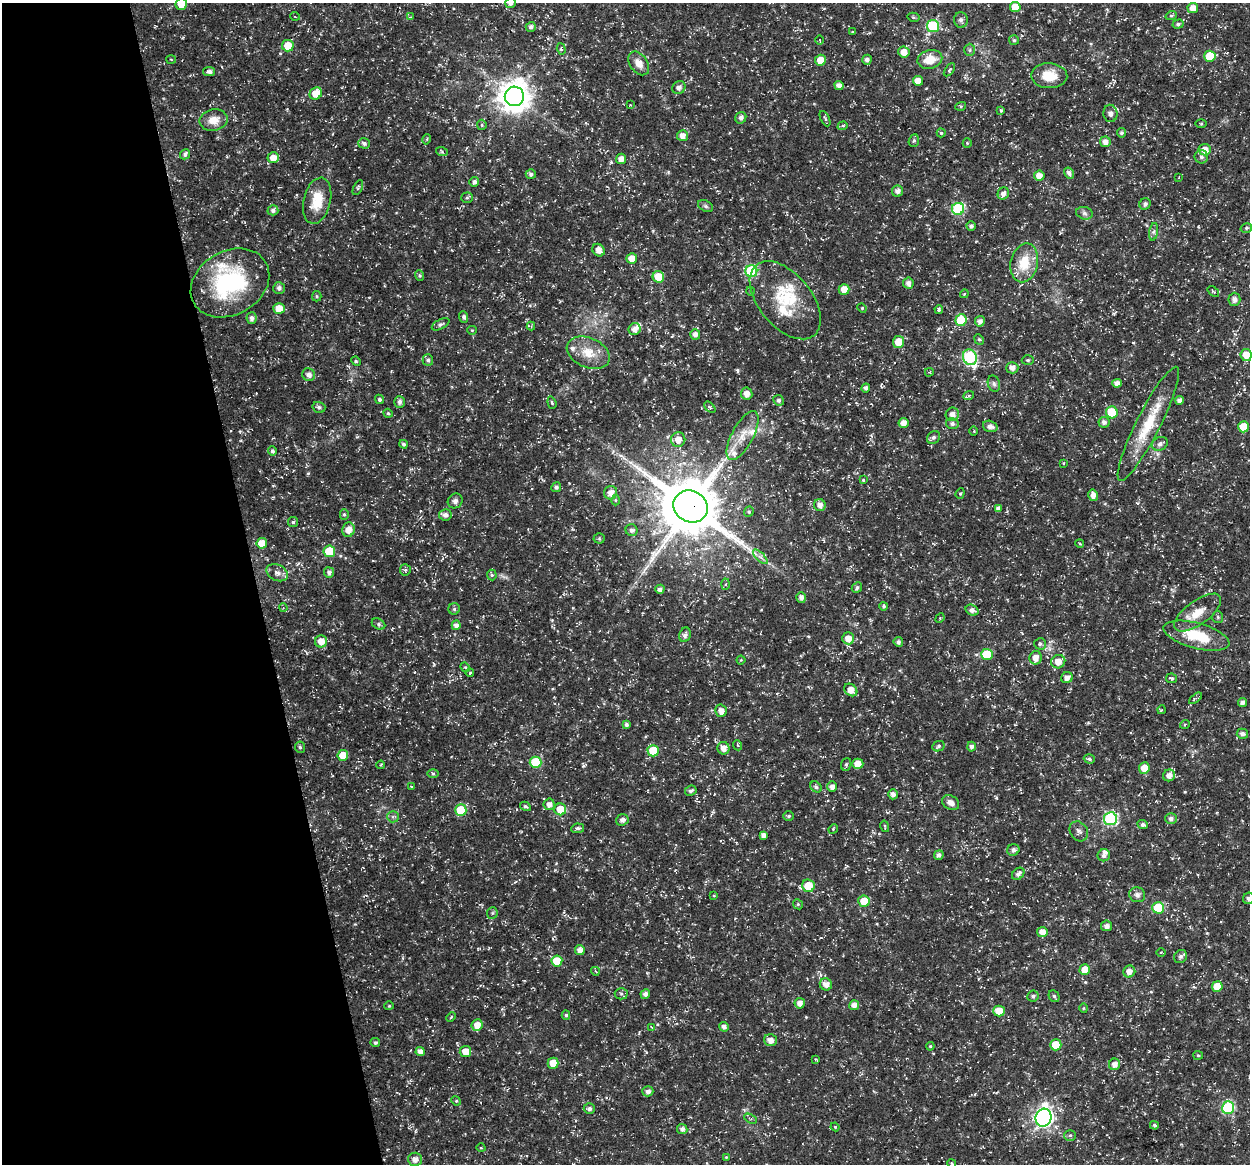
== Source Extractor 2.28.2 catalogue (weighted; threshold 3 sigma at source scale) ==
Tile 5 of 4 x 4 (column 1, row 2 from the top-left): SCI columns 52-1299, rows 2372-3533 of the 5044 x 4838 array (HDU 1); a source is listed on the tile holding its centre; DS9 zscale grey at full resolution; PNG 1252 x 1166 px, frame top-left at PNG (2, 3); each listed source drawn as its Kron ellipse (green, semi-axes under 4 px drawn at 4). Shown black and unused: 20% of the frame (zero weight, under 3 of 5 exposures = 3% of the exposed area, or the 3 px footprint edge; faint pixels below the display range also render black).
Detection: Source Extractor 2.28.2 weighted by HDU 2 'WHT'; one run over the whole footprint, this tile lists its part. Background 0.0242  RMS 0.0022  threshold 0.00992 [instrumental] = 3 sigma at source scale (4.5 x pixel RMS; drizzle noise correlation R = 1.50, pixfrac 1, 0.0396/0.0396 arcsec/px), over >= 5 px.
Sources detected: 310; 1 long thin detection or spike segment (spike, bleed or trail) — neither listed nor drawn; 9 inside a brighter listed object's ellipse — not listed separately; the other 300 listed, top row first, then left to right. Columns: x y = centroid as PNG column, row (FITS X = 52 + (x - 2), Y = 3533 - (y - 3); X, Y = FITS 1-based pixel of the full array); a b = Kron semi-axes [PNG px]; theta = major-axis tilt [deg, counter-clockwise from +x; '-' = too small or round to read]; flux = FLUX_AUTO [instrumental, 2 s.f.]
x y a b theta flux
511 3 5 5 - 0.88
181 4 6 5 - 2.9
1015 7 5 5 - 4
1193 8 5 5 - 1.8
295 16 5 3 - 0.18
1171 16 6 4 18 0.32
410 17 4 3 - 0.19
913 17 6 4 -13 0.32
961 20 8 7 - 0.85
1178 24 5 4 - 0.48
933 26 6 6 - 17
531 27 5 5 - 0.7
852 32 4 3 - 0.16
820 40 4 3 - 0.21
1014 40 5 5 - 0.35
288 46 6 6 - 3.7
561 49 6 4 -73 0.37
970 50 6 5 - 0.41
904 52 6 5 - 1.9
1210 56 6 5 - 6.5
930 59 12 9 14 3.8
171 60 5 3 - 0.21
820 60 5 5 - 2.2
867 60 5 4 - 0.81
639 63 13 8 -54 1.9
949 70 7 3 53 0.33
209 72 6 4 -11 0.71
1049 76 18 12 -1 4.3
918 81 5 5 - 2.2
839 85 5 4 - 1.2
679 88 7 6 - 0.86
316 93 7 5 39 2.9
514 96 10 9 - 340
630 105 4 3 - 0.15
961 106 5 3 - 0.27
1001 110 4 3 - 0.28
1110 113 8 7 - 0.74
741 118 6 5 - 0.78
825 119 8 3 -64 0.34
214 120 14 10 10 2.7
1201 124 6 4 -1 0.25
482 125 5 4 - 0.29
843 126 5 4 - 0.34
941 133 4 4 - 0.29
1121 133 4 4 - 0.46
682 136 5 5 - 1.6
427 139 5 3 - 0.24
914 141 6 5 - 0.44
1105 142 5 5 - 1.2
364 143 6 5 - 0.63
967 143 5 4 - 0.24
1205 150 6 5 - 2.1
442 152 6 4 -20 0.3
185 154 5 5 - 0.54
1201 157 7 6 - 0.66
273 158 5 5 - 2
621 159 5 5 - 1.6
1069 173 6 4 -56 0.88
531 174 5 4 - 0.55
1039 176 5 5 - 1.9
1179 177 3 2 - 0.14
474 182 5 4 - 0.88
358 187 8 4 64 0.38
897 191 5 5 - 0.97
1003 193 6 5 - 1
467 198 6 5 - 0.38
317 201 23 13 77 5.7
1145 204 6 5 - 0.6
706 206 8 5 -27 0.46
958 209 6 6 - 18
273 210 5 5 - 0.69
1084 213 8 6 -17 0.66
971 226 4 4 - 0.69
1246 228 6 4 16 0.38
1154 232 9 4 81 0.52
599 250 7 5 -48 1.3
632 258 5 5 - 2.3
1024 263 20 13 77 5.4
751 271 6 6 - 19
420 275 5 4 - 0.33
658 277 6 5 - 4.8
230 283 41 32 30 24
908 283 6 5 - 0.88
279 288 6 6 - 0.74
844 289 5 5 - 2
750 291 4 3 - 0.21
1213 292 6 3 -40 0.27
964 294 4 3 - 0.2
317 296 5 4 - 0.31
1234 299 6 6 - 1.1
785 300 46 26 -50 11
279 308 6 5 - 3.2
862 308 5 4 - 0.25
939 309 4 3 - 0.38
464 317 6 4 -68 0.49
251 318 6 5 - 0.7
961 320 6 5 - 7.9
980 321 5 5 - 0.95
440 324 9 5 27 0.53
531 326 4 4 - 0.24
635 329 6 6 - 1.2
472 330 5 4 - 0.23
695 334 5 5 - 1
979 339 5 4 - 0.34
898 342 6 5 - 3.2
588 353 22 15 -23 4.3
1246 355 6 5 - 2.7
970 357 8 6 -67 27
428 360 6 5 - 0.48
1028 360 6 5 - 0.4
356 361 5 4 - 0.28
1012 368 6 6 - 1.1
929 372 4 4 - 0.21
309 375 7 6 - 1
1117 383 5 4 - 1.3
994 384 8 6 -74 0.6
866 388 4 4 - 0.65
747 394 6 5 - 1.6
969 395 5 3 - 0.25
379 399 5 4 - 0.45
779 400 5 5 - 0.55
1180 400 4 4 - 1.1
399 402 6 5 - 0.81
552 403 6 4 -71 0.37
319 407 6 5 - 0.57
710 407 7 2 -46 0.26
1112 412 6 6 - 6.9
388 413 5 4 - 0.31
952 414 7 6 - 1.3
1104 422 5 5 - 0.81
903 423 5 5 - 1.4
952 424 6 5 - 0.66
1148 424 63 12 63 9.2
990 426 7 5 -16 1.1
1243 427 6 5 - 3.4
974 431 5 3 - 0.22
743 435 27 10 62 4.1
934 437 7 6 - 0.63
678 440 7 7 - 2.1
404 444 4 4 - 0.47
1160 444 8 6 30 0.73
272 451 5 4 - 0.56
1064 463 4 2 - 0.18
863 480 3 3 - 0.22
556 487 5 4 - 0.65
611 493 7 6 - 1.6
960 493 5 4 - 0.3
1093 495 6 4 -79 1.2
615 500 5 3 - 0.22
455 501 8 7 - 0.75
820 505 6 6 - 1.4
691 507 18 15 -29 1500
998 508 4 4 - 0.62
749 512 5 4 - 0.34
344 514 5 4 - 0.34
445 515 6 5 - 1
293 522 5 5 - 0.36
348 530 7 6 - 2
632 530 6 5 - 0.73
599 538 5 5 - 0.29
262 543 5 5 - 3.2
1080 544 4 3 - 0.2
329 551 6 5 - 7.4
760 557 9 3 -45 0.65
405 570 6 5 - 0.38
329 572 5 5 - 0.86
277 573 11 8 -27 1.2
492 575 5 5 - 0.36
725 584 5 3 - 0.25
857 588 6 5 - 0.53
660 589 4 4 - 0.75
801 597 5 4 - 0.84
884 606 4 4 - 0.36
283 608 4 3 - 0.18
454 609 6 5 - 0.44
972 610 6 5 - 0.98
1198 613 28 12 36 3.8
1218 617 6 5 - 0.38
940 618 5 4 - 0.26
378 624 7 5 -29 0.5
456 625 5 4 - 1
685 635 7 5 72 0.73
1196 636 34 12 -15 8.2
848 638 6 5 - 2
321 641 6 6 - 2.1
898 642 5 4 - 0.63
1040 644 6 5 - 0.46
987 655 6 5 - 8.2
1036 658 7 6 - 1.7
741 660 4 4 - 0.21
1058 662 7 6 - 2.1
465 667 5 4 - 0.25
470 673 4 3 - 0.24
1067 678 6 5 - 1.3
1171 678 5 4 - 0.4
851 690 7 5 -39 2.1
1195 698 7 4 38 0.4
1243 702 4 4 - 0.82
1161 710 4 3 - 0.21
721 711 6 5 - 1.4
1185 724 5 3 - 0.2
626 725 4 4 - 0.56
1242 734 5 5 - 0.73
737 745 5 3 - 0.26
938 746 6 5 - 0.45
300 747 6 5 - 0.4
972 747 5 4 - 0.75
723 748 6 6 - 1.5
653 751 5 5 - 5.4
343 755 5 5 - 3.1
1089 759 5 4 - 0.41
536 762 6 6 - 10
846 764 6 5 - 0.38
858 764 6 5 - 2.1
380 765 4 3 - 0.27
1144 768 6 5 - 2.6
433 773 6 4 -1 0.32
1169 775 6 6 - 1.3
411 786 3 2 - 0.15
816 787 6 5 - 0.49
832 787 5 4 - 1.2
691 791 6 5 - 0.52
893 794 5 4 - 0.99
951 803 9 7 -31 1.3
549 804 6 5 - 1.2
525 806 5 4 - 0.42
560 809 6 6 - 3.6
461 810 6 5 - 8.2
789 816 5 4 - 0.32
393 817 6 5 - 0.52
1110 819 6 6 - 28
1171 819 6 5 - 0.7
622 820 6 5 - 0.93
1143 825 5 4 - 0.63
885 826 6 2 -77 0.19
578 828 6 4 8 0.55
833 829 5 4 - 0.25
1079 831 11 8 -54 0.88
763 835 4 4 - 0.9
1013 850 6 5 - 0.76
939 855 5 4 - 0.7
1104 855 6 6 - 0.8
1018 874 7 5 46 0.89
808 886 6 6 - 4.4
714 895 3 3 - 0.23
1137 895 8 7 - 0.74
1248 898 6 5 - 0.64
864 901 6 5 - 4.2
798 904 5 4 - 0.3
1158 908 6 5 - 9.8
492 913 6 5 - 0.41
1107 926 5 5 - 0.79
1042 932 5 5 - 1.8
580 950 5 5 - 1.2
1161 953 4 3 - 0.21
1181 956 7 6 - 0.62
557 961 5 5 - 4.3
1085 970 5 5 - 2.7
595 971 4 3 - 0.2
1129 972 6 6 - 1.4
826 984 6 6 - 1.4
1217 986 5 5 - 4.1
621 994 6 6 - 0.53
645 994 5 4 - 0.91
1033 996 6 5 - 0.56
1054 996 6 5 - 0.39
800 1003 5 5 - 1.3
854 1005 5 5 - 1.3
389 1006 4 4 - 0.24
1083 1008 5 3 - 0.2
999 1011 5 5 - 3.1
566 1015 4 4 - 0.38
451 1017 5 3 - 0.2
477 1025 6 5 - 2.1
652 1027 3 2 - 0.16
724 1027 5 4 - 0.85
770 1040 6 6 - 1.4
375 1043 5 4 - 0.44
1056 1045 5 5 - 4.4
930 1046 4 3 - 0.23
420 1051 4 4 - 1.3
465 1052 6 5 - 2.4
1198 1055 5 4 - 0.28
816 1060 4 2 - 0.18
553 1063 5 5 - 2.7
1115 1064 6 5 - 1.3
648 1091 5 5 - 0.92
456 1101 5 4 - 0.26
1228 1108 6 6 - 21
589 1109 5 5 - 0.77
1044 1118 9 8 - 91
751 1119 7 4 -29 0.34
1154 1125 4 4 - 0.37
835 1127 4 4 - 0.23
682 1129 5 5 - 0.79
1070 1135 6 5 - 0.45
481 1148 4 3 - 0.16
726 1157 4 3 - 0.17
415 1159 7 7 - 1.5
952 1164 5 3 - 0.22
Overlapping masked pixels (flux is a lower limit): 1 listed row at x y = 691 507
Isophote crosses this tile's border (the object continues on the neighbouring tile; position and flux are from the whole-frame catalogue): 5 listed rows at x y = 511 3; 181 4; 1246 355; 1248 898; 952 1164